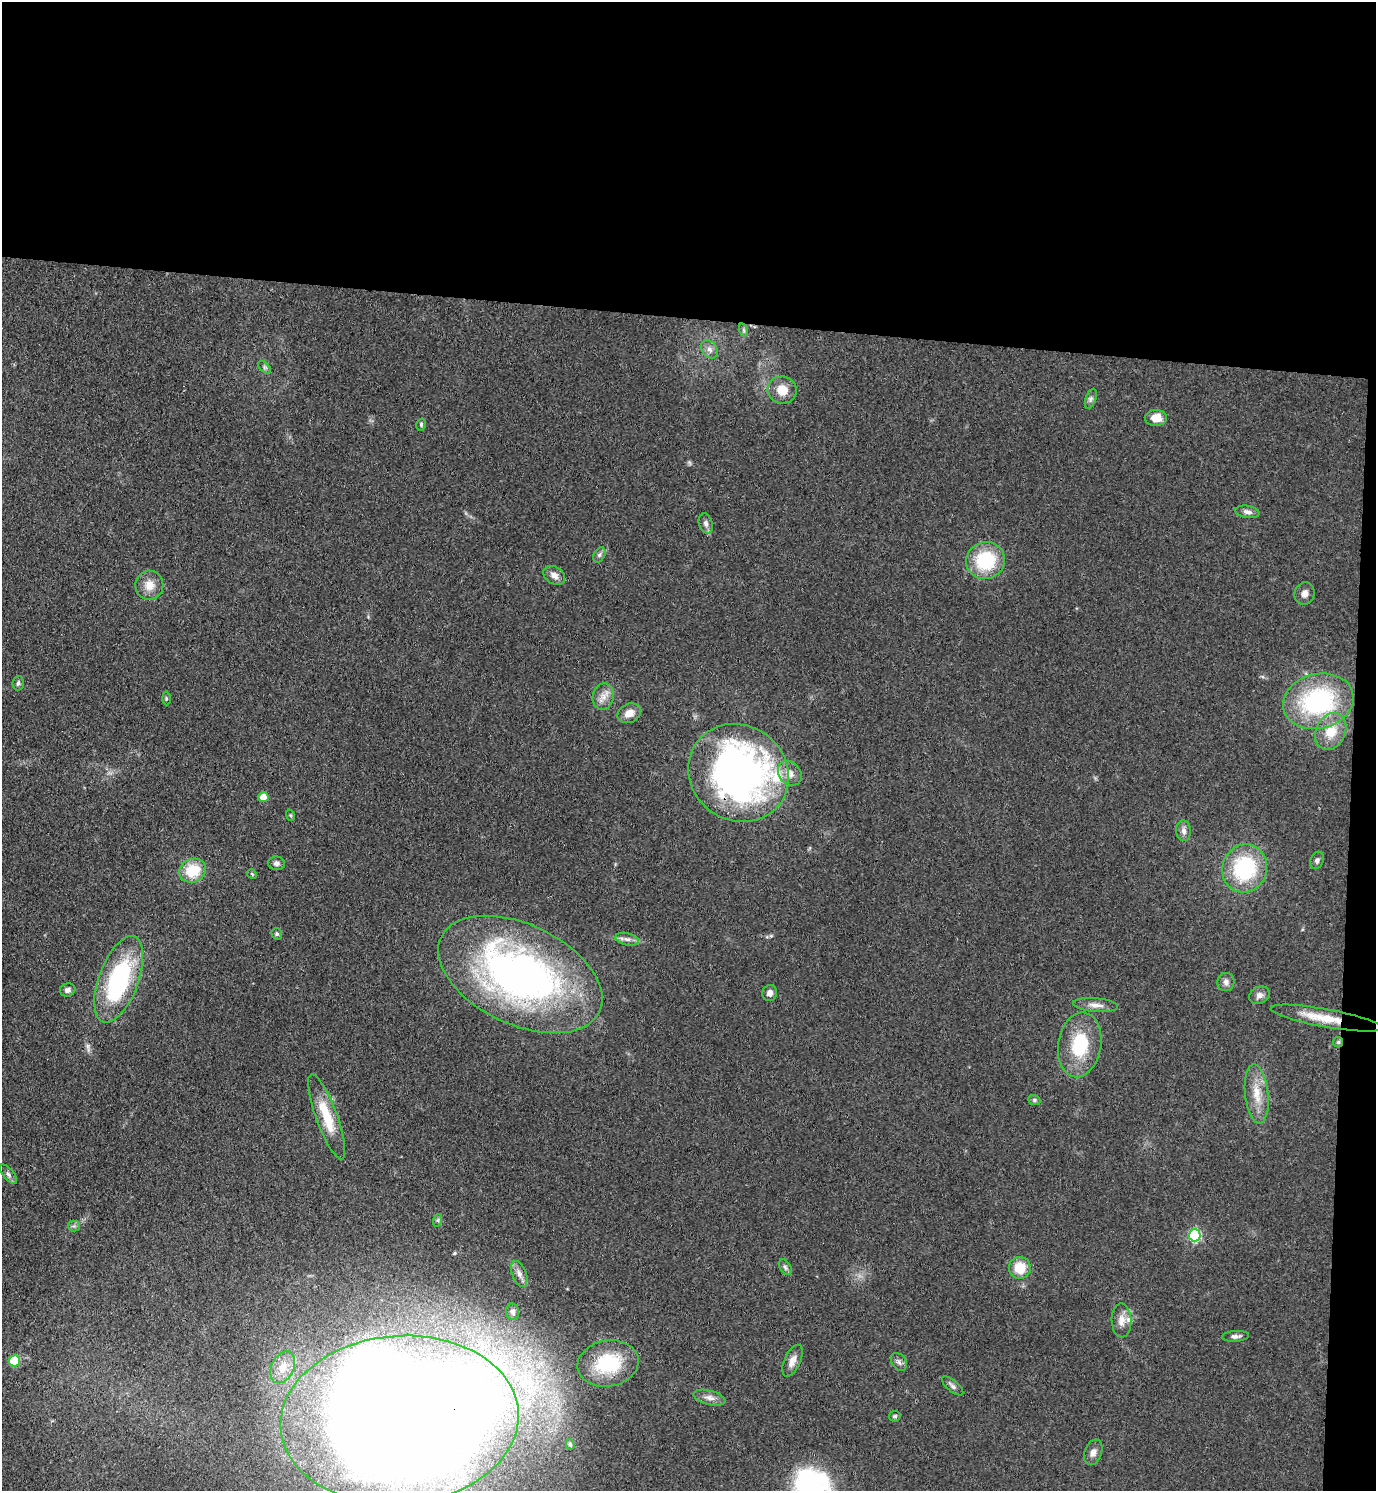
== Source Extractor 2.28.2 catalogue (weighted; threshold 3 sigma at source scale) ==
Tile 3 of 3 x 3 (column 3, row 1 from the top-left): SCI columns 3018-4391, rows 2984-4472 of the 4553 x 4479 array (HDU 1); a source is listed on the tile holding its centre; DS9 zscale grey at full resolution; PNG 1378 x 1493 px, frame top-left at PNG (2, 2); each listed source drawn as its Kron ellipse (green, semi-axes under 4 px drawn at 4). Shown black and unused: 23% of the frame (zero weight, under 3 of 4 exposures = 5% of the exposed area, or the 3 px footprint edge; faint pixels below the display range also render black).
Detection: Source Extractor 2.28.2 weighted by HDU 2 'WHT'; one run over the whole footprint, this tile lists its part. Background 0.14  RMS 0.0073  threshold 0.0327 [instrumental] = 3 sigma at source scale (4.5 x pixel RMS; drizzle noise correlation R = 1.50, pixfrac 1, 0.05/0.05 arcsec/px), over >= 5 px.
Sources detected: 69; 2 inside a brighter object's white glare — neither listed nor drawn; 1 inside a brighter listed object's ellipse — not listed separately; the other 66 listed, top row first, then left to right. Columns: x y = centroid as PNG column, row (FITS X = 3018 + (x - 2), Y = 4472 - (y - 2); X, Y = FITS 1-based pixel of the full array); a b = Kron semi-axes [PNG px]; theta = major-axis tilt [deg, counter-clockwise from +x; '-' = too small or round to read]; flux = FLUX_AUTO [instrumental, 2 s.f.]
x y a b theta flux
744 330 6 4 -71 1.1
709 349 10 7 -56 3.7
265 367 8 4 -45 1.6
782 390 14 13 - 12
1091 399 10 5 71 2.3
1156 418 11 8 -1 9.1
421 425 6 4 76 1.2
1247 512 12 6 -10 3.4
706 523 10 7 -73 3.2
599 555 8 5 60 1.8
986 560 19 18 - 43
554 575 12 8 -32 4.9
149 585 14 14 - 9.5
1305 594 11 10 - 4.4
18 683 7 5 85 1.8
603 697 13 10 77 6.5
166 698 7 3 -89 0.92
1318 701 35 27 13 110
629 713 12 9 26 7.1
1331 731 19 14 65 17
738 773 52 47 -36 360
790 773 13 10 -48 7.2
263 797 5 5 - 9.4
290 815 6 3 -71 0.8
1184 831 10 7 -83 3.4
1317 860 9 6 66 2.2
276 863 8 7 - 2.5
1245 868 24 22 71 67
193 871 13 11 27 22
252 874 5 4 - 0.8
277 934 6 5 - 1.4
627 939 12 6 -13 3.2
520 974 88 50 -25 350
119 979 45 20 70 97
1226 982 9 8 - 3.1
68 990 8 6 15 2.8
770 993 8 7 - 3.8
1259 995 10 8 25 3.6
1096 1005 22 7 -5 5.7
1326 1018 56 9 -10 23
1338 1042 5 5 - 1.1
1080 1045 32 21 81 38
1257 1094 29 11 -84 16
1034 1100 6 5 - 1.2
327 1117 45 10 -70 24
8 1174 11 5 -51 2.3
438 1220 6 4 72 1.3
74 1226 5 5 - 1.5
1195 1235 6 6 - 84
785 1267 8 5 -58 1.9
1020 1268 11 11 - 16
519 1274 13 7 -70 4
513 1312 8 6 -77 2.8
1121 1320 17 10 -89 6.5
1235 1336 13 5 3 2.8
14 1361 6 5 - 33
792 1361 17 8 66 6.3
899 1362 10 7 -55 2.6
608 1363 31 23 10 46
283 1367 17 11 64 11
953 1386 13 5 -40 2.6
709 1398 16 7 -15 4.7
895 1416 5 5 - 1.5
400 1420 119 84 4 2900
570 1444 5 4 - 1.2
1093 1452 13 8 69 4.5
Overlapping masked pixels (flux is a lower limit): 3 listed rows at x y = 738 773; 1338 1042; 400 1420
Isophote crosses this tile's border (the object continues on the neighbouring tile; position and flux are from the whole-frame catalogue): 1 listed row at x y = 400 1420